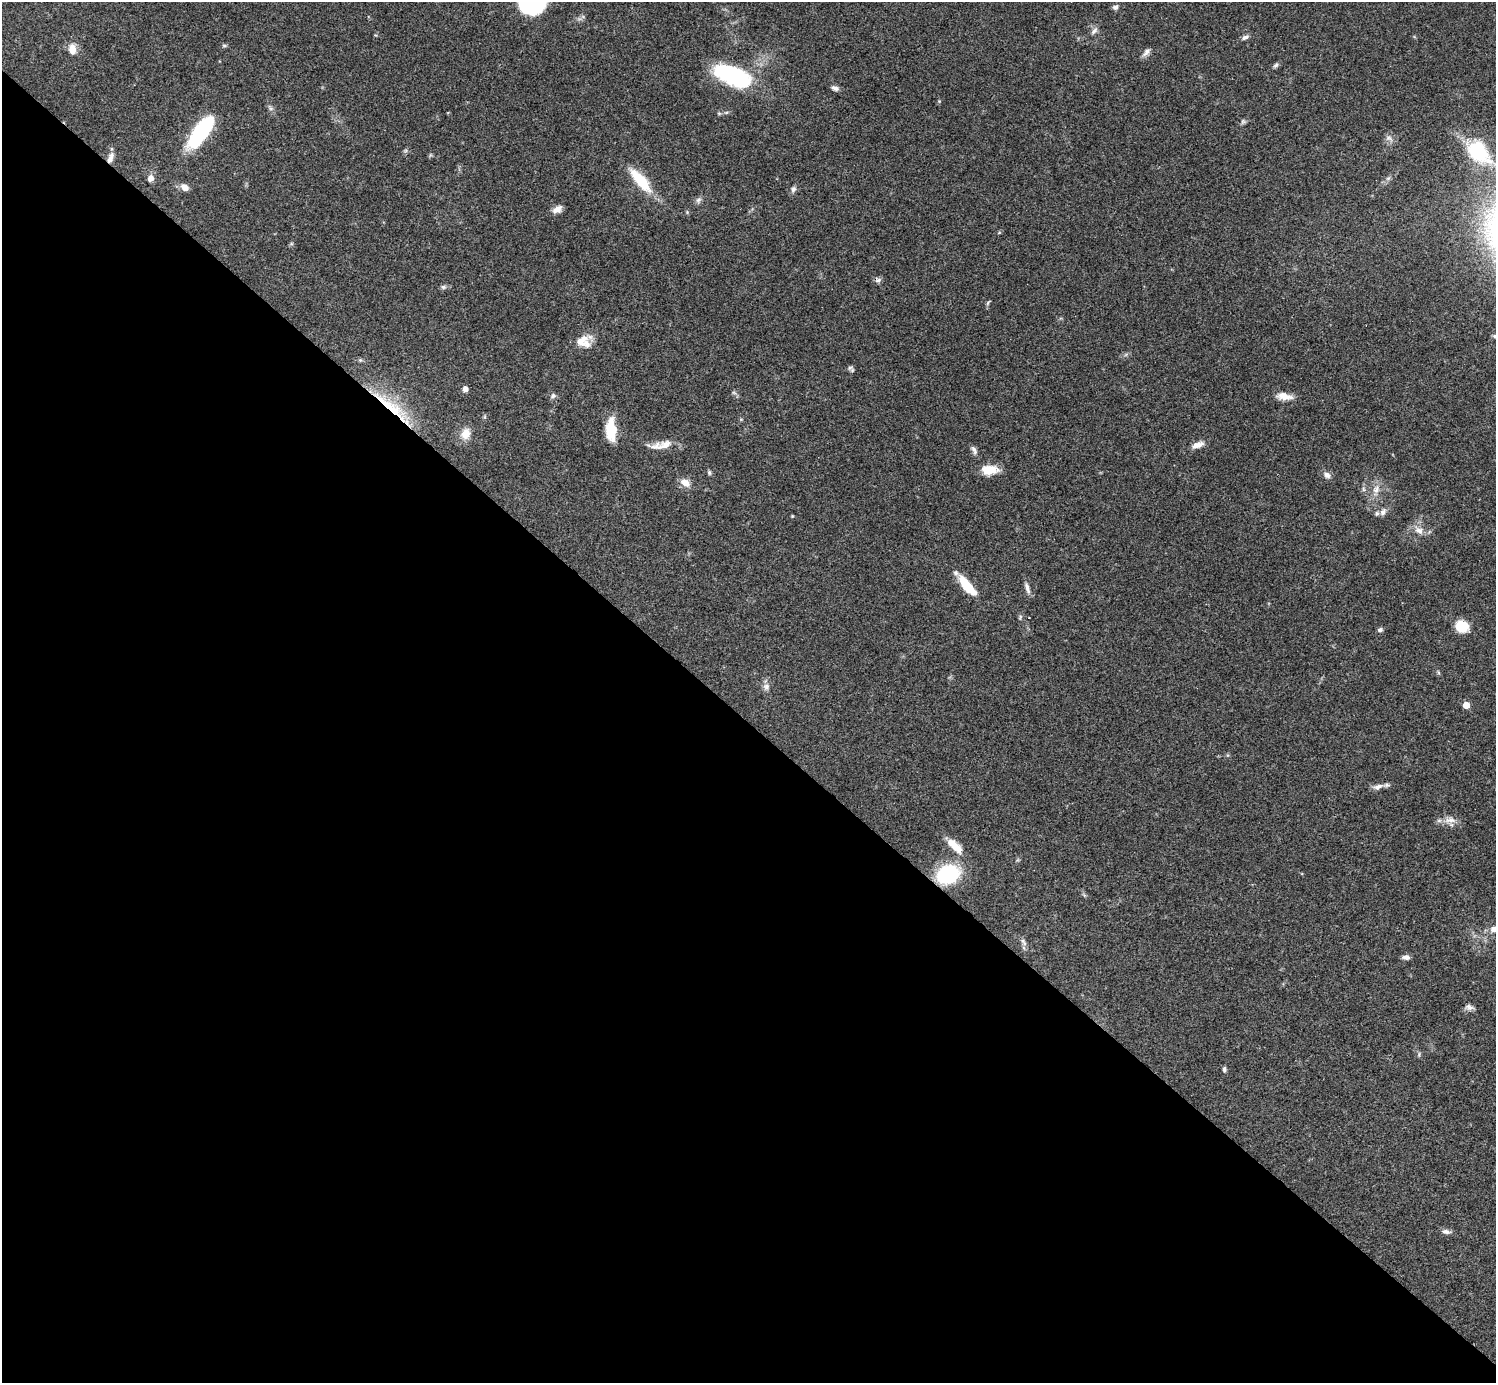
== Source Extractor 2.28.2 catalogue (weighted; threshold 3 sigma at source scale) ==
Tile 14 of 4 x 4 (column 2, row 4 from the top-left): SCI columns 1500-2993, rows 300-1680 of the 5983 x 5983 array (HDU 1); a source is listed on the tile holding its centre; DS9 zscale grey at full resolution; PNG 1498 x 1385 px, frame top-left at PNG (2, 2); no overlay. Shown black and unused: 48% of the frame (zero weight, under 3 of 4 exposures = <1% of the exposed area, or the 3 px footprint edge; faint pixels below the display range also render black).
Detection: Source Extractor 2.28.2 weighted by HDU 2 'WHT'; one run over the whole footprint, this tile lists its part. Background 0.0564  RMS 0.0048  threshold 0.0218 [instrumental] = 3 sigma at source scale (4.5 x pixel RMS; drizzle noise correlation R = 1.50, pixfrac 1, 0.05/0.05 arcsec/px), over >= 5 px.
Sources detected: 66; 1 inside a brighter listed object's ellipse — not listed separately; the other 65 listed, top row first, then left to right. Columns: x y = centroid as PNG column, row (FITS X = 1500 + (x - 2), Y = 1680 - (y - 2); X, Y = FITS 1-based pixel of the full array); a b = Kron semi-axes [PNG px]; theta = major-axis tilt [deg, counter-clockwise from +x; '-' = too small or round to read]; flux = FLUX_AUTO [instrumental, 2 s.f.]
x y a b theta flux
531 2 25 23 -36 48
1115 7 8 6 25 1.3
1094 31 11 6 49 1.8
1245 37 10 5 29 1.5
224 45 6 4 0 0.72
72 49 13 9 -89 4.8
1146 52 13 6 51 2
1276 65 8 5 39 1.1
732 75 42 18 -22 52
835 88 10 6 -18 1.6
1243 122 7 5 69 0.98
201 131 35 12 54 50
1389 138 12 7 -22 2.1
1479 152 37 24 -45 28
110 158 14 6 70 3.1
151 178 6 6 - 3.2
640 180 36 12 -49 16
185 187 8 6 -36 3.7
793 189 9 6 76 1.5
698 200 9 7 51 1.5
557 209 11 7 31 3.4
687 212 5 5 - 0.58
878 280 9 7 11 1.4
443 287 7 6 - 1.1
988 303 8 4 57 0.75
584 341 20 16 10 7.9
360 360 5 5 - 0.67
850 368 8 6 -24 1.1
465 389 6 5 - 2.6
734 393 7 4 -19 0.76
553 396 8 6 40 1.4
1284 396 20 9 -8 5
392 407 65 11 -40 23
485 417 6 4 -72 0.65
611 430 22 10 -88 15
466 434 14 11 67 5.5
661 445 34 9 9 6.8
1198 445 16 7 19 3.6
974 450 12 6 -62 1.8
989 470 20 11 0 8.1
709 472 6 5 - 0.97
1327 475 11 8 -40 2.2
685 483 12 9 -36 4.3
1363 489 7 4 -89 0.97
1376 489 13 10 64 4.3
1383 512 12 8 65 2.5
792 516 4 4 - 0.44
1419 530 14 9 -35 3.9
967 586 26 8 -50 15
1027 588 16 5 -74 2.3
1462 626 13 12 - 10
1380 630 7 5 17 1.1
766 687 10 8 -51 2.2
1466 705 5 5 - 7.6
1378 787 16 6 17 2.4
1450 820 19 9 2 4.3
954 846 23 9 -43 7.5
948 874 18 14 22 45
1084 895 7 4 -45 0.74
1494 929 10 9 - 3.4
1023 942 13 5 -58 1.8
1406 957 9 5 -3 2
1469 1007 12 7 -10 1.9
1224 1069 6 4 -84 1.1
1446 1231 12 6 -9 1.9
Overlapping masked pixels (flux is a lower limit): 2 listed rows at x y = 110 158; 392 407
Isophote crosses this tile's border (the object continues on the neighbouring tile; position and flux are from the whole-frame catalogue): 2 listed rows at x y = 531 2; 1494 929